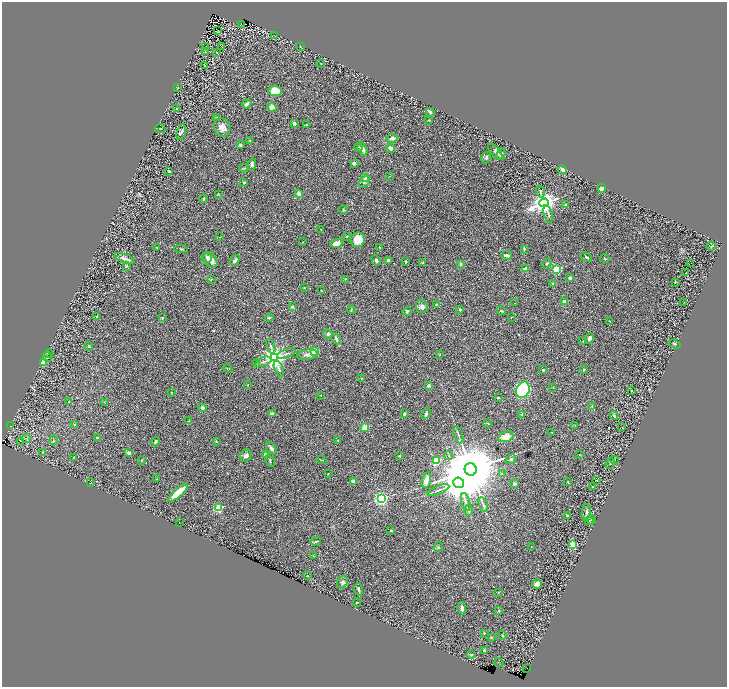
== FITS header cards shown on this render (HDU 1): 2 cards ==
NAXIS1  =                 1450
NAXIS2  =                 1369

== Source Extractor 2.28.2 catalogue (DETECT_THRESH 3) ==
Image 1450 x 1369 px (HDU 1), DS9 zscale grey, zoomed out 1/2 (1 PNG px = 2 x 2 image px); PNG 729 x 689 px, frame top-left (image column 2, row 1369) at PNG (2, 2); each listed source drawn as its Kron ellipse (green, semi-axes under 4 px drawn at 4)
Background 0.971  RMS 0.034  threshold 0.101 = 3 sigma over >= 5 px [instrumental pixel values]
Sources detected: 234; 16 cannot appear on this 1/2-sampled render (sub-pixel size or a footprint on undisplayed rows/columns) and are neither listed nor drawn; the other 218 listed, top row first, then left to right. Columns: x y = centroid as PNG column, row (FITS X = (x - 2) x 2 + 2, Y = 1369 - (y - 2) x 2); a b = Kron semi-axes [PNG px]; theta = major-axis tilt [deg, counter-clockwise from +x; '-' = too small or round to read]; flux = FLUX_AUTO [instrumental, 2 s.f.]
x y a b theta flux
241 25 2 1 - 1.7
218 30 2 1 - 31
275 36 2 2 - 2.6
222 46 3 1 - 1.9
300 46 3 1 - 1.7
206 47 2 1 - 2.2
205 51 2 2 - 41
217 52 3 2 - 3.1
321 63 2 1 - 2.2
204 65 2 2 - 2.2
178 88 2 1 - 4.7
275 91 7 5 -7 82
247 104 5 3 - 15
272 107 5 4 - 40
176 109 2 2 - 9.6
430 112 4 3 - 11
217 118 4 2 - 5.1
429 120 4 2 - 5.4
294 124 3 3 - 17
306 125 3 3 - 9.9
222 127 9 8 - 42
160 129 5 2 - 4.3
181 132 8 4 75 15
392 138 5 3 - 27
250 141 3 3 - 3.3
240 145 3 3 - 14
358 147 4 2 - 4.6
391 148 4 3 - 32
362 149 7 4 -62 30
496 152 10 3 -49 14
501 154 6 4 64 17
486 157 6 4 68 12
354 163 4 3 - 13
252 164 6 4 82 17
244 168 5 3 - 5.7
562 170 4 3 - 2.4
169 171 3 2 - 7.2
390 176 2 2 - 2
365 178 4 4 - 20
244 182 3 2 - 11
364 182 6 4 45 13
602 188 4 3 - 25
540 192 6 2 -73 8.7
299 193 2 2 - 100
218 194 3 2 - 3.9
203 199 4 3 - 5.6
544 203 4 4 - 7200
566 205 3 3 - 8
343 210 5 3 - 6.1
548 214 9 3 -77 11
321 229 2 2 - 4.3
346 236 3 2 - 6.1
220 237 2 2 - 1.9
358 240 7 7 - 110
303 242 2 1 - 2
336 243 6 4 15 46
711 246 5 2 - 5.5
157 247 3 2 - 4.5
380 247 3 3 - 6.3
181 249 6 3 -10 7.3
524 249 4 2 - 7.7
506 255 5 3 - 19
586 257 6 2 -35 8.6
125 258 10 3 -19 25
207 258 5 4 - 22
605 258 5 2 - 5.3
210 260 9 6 -48 56
235 260 6 3 52 20
376 260 5 3 - 13
388 261 3 2 - 30
405 262 3 2 - 5
423 263 4 3 - 6.6
547 263 5 3 - 7.6
691 263 2 1 - 14
461 264 2 2 - 37
126 266 3 2 - 9.8
526 269 2 2 - 95
556 269 3 3 - 680
686 273 2 1 - 3.1
570 278 2 2 - 23
211 279 3 3 - 4.6
346 279 3 2 - 4.1
675 282 3 2 - 3.3
553 283 4 2 - 6.5
304 288 2 2 - 3.1
321 290 2 2 - 2.7
564 302 2 2 - 78
684 302 2 1 - 1.3
514 303 2 1 - 1.5
437 305 3 2 - 8.1
422 306 6 6 - 20
292 307 3 2 - 8.4
351 310 4 3 - 7.6
460 310 3 3 - 12
407 311 5 3 - 11
501 311 5 3 - 6.5
96 316 3 2 - 4.9
162 318 2 2 - 9.8
269 318 4 2 - 4.9
511 318 2 2 - 3.6
610 321 4 2 - 3.9
328 334 4 4 - 9
590 338 5 3 - 17
336 339 6 3 -64 16
583 341 3 2 - 3.1
675 344 6 3 -23 8.6
89 346 4 3 - 5.3
271 346 7 3 -69 13
315 351 3 3 - 320
49 354 4 2 - 5
286 354 10 3 20 15
307 355 10 5 11 25
440 355 3 2 - 3.4
48 357 5 4 - 7
275 358 4 4 - 7900
43 362 2 2 - 140
263 362 9 3 21 15
256 364 3 2 - 3.7
228 369 5 2 - 3.5
279 369 9 4 -69 15
584 369 3 3 - 6.5
543 370 3 2 - 11
361 379 2 2 - 9.4
248 385 2 2 - 3.2
429 385 4 3 - 9.8
553 388 2 2 - 2.2
523 390 8 6 66 620
631 391 2 2 - 3.7
171 392 2 2 - 3.8
321 395 2 1 - 1.6
498 398 2 2 - 6.2
68 401 3 2 - 3.5
105 402 3 2 - 2.9
592 406 4 2 - 3.7
202 408 4 3 - 16
273 414 4 3 - 19
404 414 3 2 - 11
426 414 5 3 - 16
522 414 4 2 - 4.5
614 415 4 3 - 12
189 421 2 2 - 2.5
488 423 4 2 - 3.6
74 425 3 3 - 7.3
575 425 2 2 - 3
11 426 3 2 - 3.3
621 427 2 1 - 1.3
365 428 3 3 - 300
552 432 2 2 - 2.2
458 435 9 2 -72 10
506 437 8 5 19 77
97 438 4 3 - 5.5
26 439 4 1 - 3.3
53 440 5 3 - 7.6
338 440 2 2 - 4.1
21 441 3 1 - 3.1
155 442 5 3 - 11
217 442 3 2 - 6.8
271 448 7 4 -56 16
43 452 3 3 - 4.4
129 453 4 3 - 20
265 455 2 2 - 45
449 455 4 2 - 5.2
580 455 2 2 - 2.7
246 456 6 5 - 24
399 456 3 2 - 3.7
74 457 2 2 - 3.2
511 459 6 4 41 10
141 460 3 3 - 4.3
322 460 5 1 - 3.2
615 460 2 1 - 2.3
270 461 6 2 -61 6.8
436 461 3 3 - 280
610 463 5 4 - 9.2
471 469 6 6 - 81000
328 474 2 1 - 2.6
502 474 3 2 - 2.5
156 479 3 2 - 4.8
426 480 8 4 76 52
568 481 3 2 - 2.8
597 481 2 2 - 1.7
353 482 4 3 - 29
90 483 3 2 - 2.3
459 483 6 5 - 25000
515 484 2 2 - 38
593 486 2 1 - 2.2
438 490 11 3 22 17
178 493 12 4 42 170
381 498 3 3 - 1900
466 502 9 3 -76 15
483 505 8 3 -71 12
218 508 3 3 - 610
468 510 5 4 - 11
586 512 8 4 86 19
567 516 4 3 - 11
592 520 4 3 - 5.5
589 521 4 2 - 4.2
179 522 2 1 - 21
391 530 3 2 - 5.9
316 541 5 2 - 7.1
573 545 3 3 - 440
438 547 5 4 - 7.8
531 547 3 2 - 2.4
313 556 2 2 - 2.3
307 576 3 2 - 4.6
342 582 6 5 - 17
537 584 5 4 - 32
358 589 6 3 -75 13
498 593 3 2 - 2.6
357 603 4 2 - 4
462 608 6 3 -82 19
499 610 4 3 - 6
484 633 2 2 - 5.1
502 635 5 2 - 4.3
491 637 3 3 - 5.1
484 650 4 4 - 15
471 654 4 3 - 6.7
499 662 4 2 - 2.7
527 668 2 1 - 18
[16 sub-pixel or undisplayed-footprint detections neither listed nor drawn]